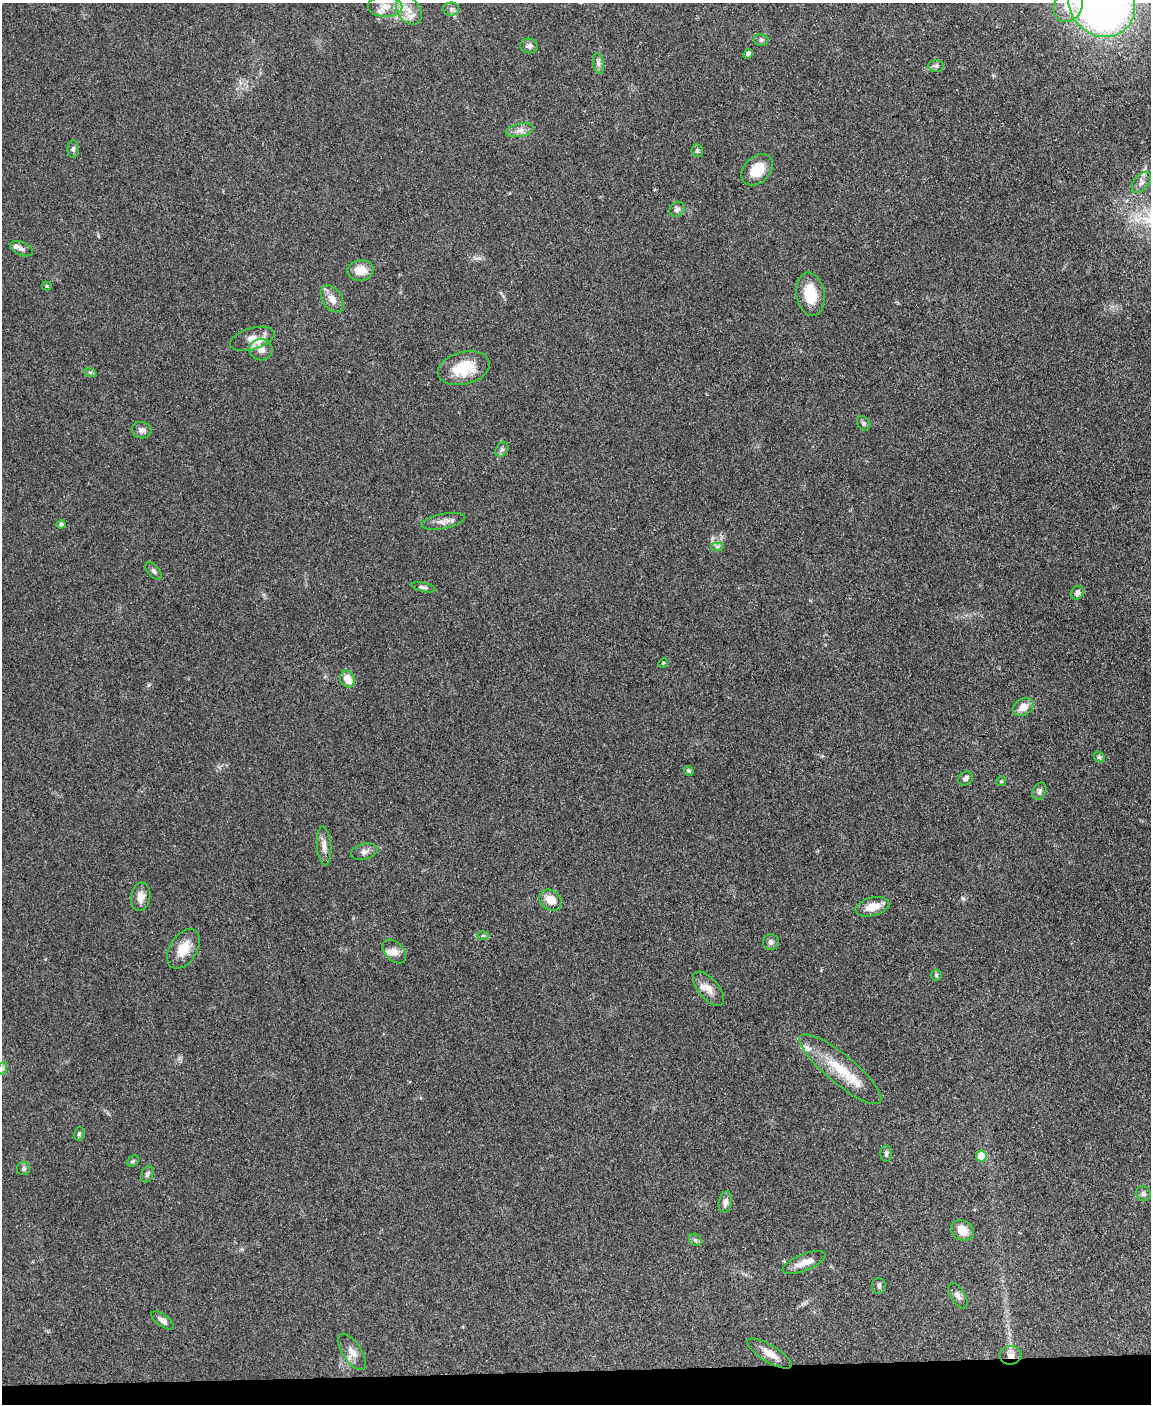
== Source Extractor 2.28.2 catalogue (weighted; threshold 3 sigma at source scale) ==
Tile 10 of 4 x 3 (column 2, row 3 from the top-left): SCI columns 1149-2297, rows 238-1639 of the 4594 x 4573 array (HDU 1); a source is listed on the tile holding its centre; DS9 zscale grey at full resolution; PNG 1153 x 1406 px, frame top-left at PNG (2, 3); each listed source drawn as its Kron ellipse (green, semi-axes under 4 px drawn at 4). Shown black and unused: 2% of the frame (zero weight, under 3 of 4 exposures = <1% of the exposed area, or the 3 px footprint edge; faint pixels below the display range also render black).
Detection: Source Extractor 2.28.2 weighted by HDU 2 'WHT'; one run over the whole footprint, this tile lists its part. Background 0.107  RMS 0.0063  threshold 0.0282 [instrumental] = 3 sigma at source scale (4.5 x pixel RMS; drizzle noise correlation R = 1.50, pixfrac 1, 0.05/0.05 arcsec/px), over >= 5 px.
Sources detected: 78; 1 cosmic-ray / hot-pixel residue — neither listed nor drawn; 5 inside a brighter listed object's ellipse — not listed separately; the other 72 listed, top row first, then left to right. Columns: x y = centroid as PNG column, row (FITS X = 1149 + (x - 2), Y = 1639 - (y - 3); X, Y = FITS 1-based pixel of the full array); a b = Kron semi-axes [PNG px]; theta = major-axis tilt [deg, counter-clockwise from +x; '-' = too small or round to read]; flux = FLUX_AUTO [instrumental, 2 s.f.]
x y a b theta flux
1102 4 34 31 -40 390
1068 6 16 14 59 13
385 7 17 10 -1 7.5
451 9 8 6 0 2
409 10 16 11 -53 7.9
761 40 7 6 - 1.6
529 46 8 7 - 2.5
748 54 5 4 - 1.8
598 63 10 5 -78 2.1
936 66 7 6 - 1.6
520 130 14 6 12 3.7
73 149 9 5 89 1.6
697 151 6 5 - 1.4
757 170 18 13 44 13
1141 182 12 7 52 2.9
677 209 8 7 - 2.1
22 249 12 6 -22 2.2
360 270 13 10 8 8.7
47 286 5 4 - 0.83
810 294 22 14 -81 17
332 299 15 9 -57 5.8
252 339 23 10 16 8.6
261 350 11 11 - 5.4
464 368 26 16 15 22
90 372 6 4 -19 0.91
864 423 8 6 -54 1.4
142 430 10 8 -8 2.7
502 450 8 6 54 1.5
443 521 22 7 11 4.6
61 524 4 4 - 1.5
717 546 7 4 0 1.2
154 571 10 6 -50 1.8
423 587 12 4 -13 1.8
1077 593 7 6 - 2.4
663 663 5 4 - 0.63
347 679 9 7 -59 8.5
1023 707 11 8 32 6.2
1099 757 6 4 -44 1
689 771 5 4 - 1.1
965 778 8 6 40 2.1
1001 781 5 4 - 0.81
1039 791 9 6 64 1.8
324 846 19 7 -85 4.3
364 852 13 8 14 3
141 897 14 9 82 5.5
551 900 12 9 -36 8.7
872 907 17 9 14 9.1
483 935 6 4 -1 0.86
771 942 8 8 - 2.2
184 949 22 13 58 12
394 951 14 9 -45 4.2
936 975 5 5 - 0.95
709 989 21 10 -50 6.6
3 1068 7 4 72 1.2
840 1069 52 14 -40 24
79 1134 7 5 73 1.2
886 1154 8 5 -90 1.4
981 1156 5 5 - 18
133 1161 6 5 - 1
24 1169 6 6 - 1.2
147 1174 9 5 67 1.8
1143 1194 8 7 - 2
725 1202 11 6 79 2.9
962 1230 12 10 -31 8.5
695 1240 7 5 -44 1.4
804 1262 23 8 22 7.1
879 1286 8 6 -87 1.7
958 1296 14 7 -58 2.9
162 1320 13 6 -36 3.2
352 1352 21 9 -56 5.4
769 1354 25 8 -31 7
1011 1355 11 9 5 4
Overlapping masked pixels (flux is a lower limit): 1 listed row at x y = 1011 1355
Isophote crosses this tile's border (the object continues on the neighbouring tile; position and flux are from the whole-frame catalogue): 2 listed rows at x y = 1102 4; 1068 6